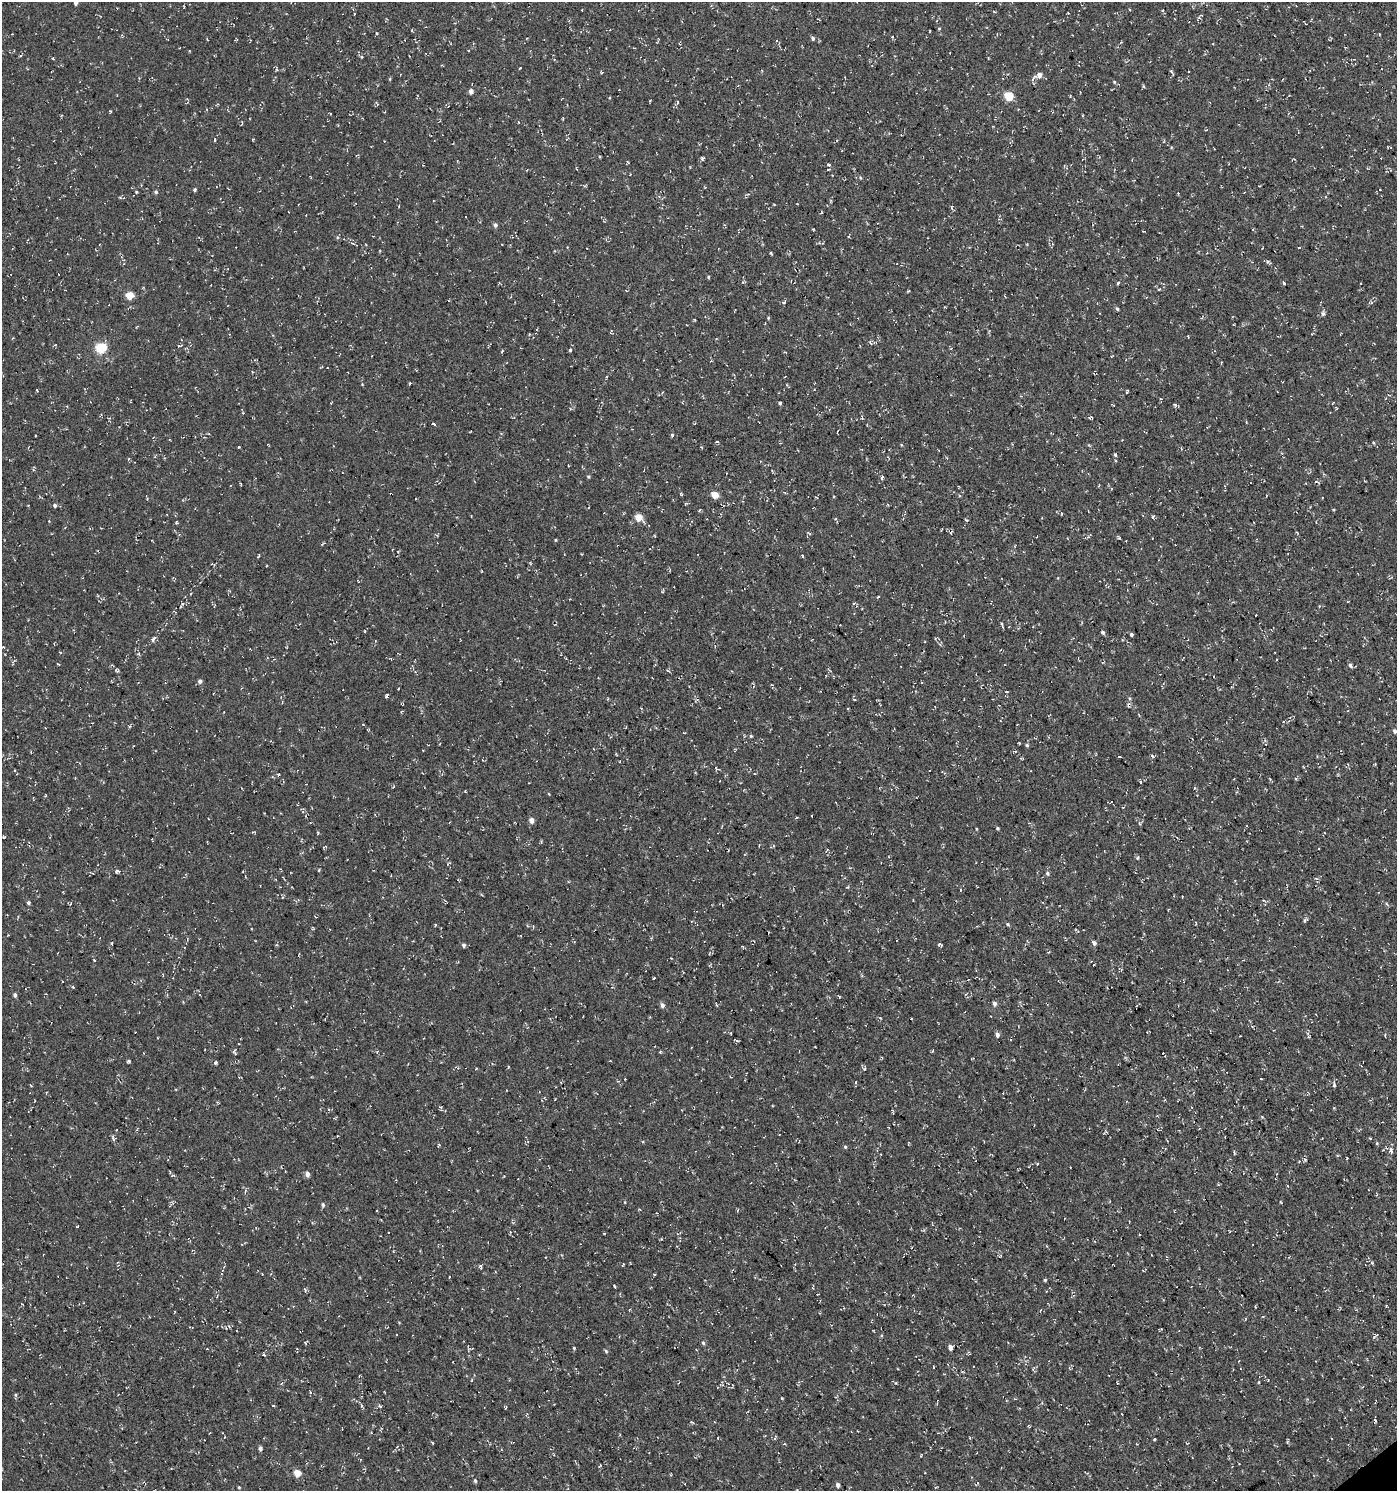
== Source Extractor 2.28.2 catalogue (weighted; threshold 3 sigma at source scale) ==
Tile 6 of 4 x 4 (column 2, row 2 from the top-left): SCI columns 1586-2980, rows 2981-4469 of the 5896 x 5960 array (HDU 1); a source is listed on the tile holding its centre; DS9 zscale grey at full resolution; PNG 1399 x 1493 px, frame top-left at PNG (2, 2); no overlay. Shown black and unused: <1% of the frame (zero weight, under 3 of 4 exposures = <1% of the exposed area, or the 3 px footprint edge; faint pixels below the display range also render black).
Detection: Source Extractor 2.28.2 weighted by HDU 2 'WHT'; one run over the whole footprint, this tile lists its part. Background 4.60e-05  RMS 0.005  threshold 0.0224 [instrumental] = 3 sigma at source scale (4.5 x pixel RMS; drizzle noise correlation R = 1.50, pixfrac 1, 0.0396/0.0396 arcsec/px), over >= 5 px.
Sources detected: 253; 23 cosmic-ray / hot-pixel residue — not listed; the other 230 listed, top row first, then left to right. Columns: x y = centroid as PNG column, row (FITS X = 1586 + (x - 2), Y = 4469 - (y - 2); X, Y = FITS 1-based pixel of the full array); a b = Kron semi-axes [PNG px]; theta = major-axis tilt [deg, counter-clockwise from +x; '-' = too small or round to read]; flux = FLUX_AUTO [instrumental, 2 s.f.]
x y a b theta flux
76 3 4 4 - 1.9
1199 17 10 4 49 0.86
939 29 4 3 - 0.53
930 31 3 2 - 0.34
377 33 4 3 - 0.42
1379 34 4 3 - 0.34
813 38 5 5 - 1
236 40 3 2 - 0.51
361 57 5 3 - 0.49
53 59 4 3 - 0.48
277 69 5 4 - 0.74
1172 72 8 3 -58 0.66
1039 75 8 7 - 2.9
390 79 5 3 - 0.43
1114 82 5 4 - 0.55
1143 86 5 3 - 0.56
471 91 5 4 - 2.4
1008 96 5 5 - 18
678 102 5 3 - 0.52
377 104 7 3 -64 0.44
110 112 5 3 - 0.5
563 119 4 2 - 0.37
518 122 4 3 - 0.52
253 139 4 3 - 0.34
214 140 3 3 - 2.9
356 155 4 3 - 0.49
702 158 3 3 - 3.4
628 162 5 3 - 0.42
828 165 6 3 -9 0.61
577 169 4 2 - 0.38
527 170 3 2 - 0.29
705 187 5 3 - 0.4
195 190 4 4 - 0.82
136 192 4 3 - 0.43
156 192 5 5 - 0.82
1178 193 3 3 - 0.56
399 206 3 2 - 0.33
951 208 7 2 -69 0.62
1141 221 4 3 - 0.35
495 225 5 4 - 1.3
1143 231 3 2 - 0.31
366 245 3 3 - 0.4
1299 247 3 3 - 6
771 253 5 3 - 0.46
58 274 2 2 - 0.24
708 277 4 4 - 0.53
1118 283 4 3 - 0.61
1284 283 4 3 - 4
1158 289 5 4 - 0.7
130 295 5 5 - 11
784 302 5 4 - 0.76
1117 309 5 4 - 0.82
1323 313 6 5 - 1.2
768 318 4 4 - 0.52
695 320 4 2 - 0.36
765 323 3 2 - 0.38
179 346 7 3 3 0.63
101 348 6 6 - 32
570 350 4 4 - 0.58
502 351 4 3 - 0.5
711 361 3 3 - 0.39
785 376 3 2 - 0.28
606 377 4 3 - 0.38
410 383 4 2 - 0.6
362 384 4 3 - 0.37
37 390 4 2 - 0.39
1127 392 4 3 - 0.52
780 403 4 3 - 0.81
1175 405 5 4 - 0.89
243 413 5 3 - 0.39
1090 417 6 3 10 0.74
1246 422 4 3 - 0.37
434 423 4 3 - 2
695 423 4 2 - 0.35
837 431 3 2 - 0.5
672 435 4 4 - 0.71
717 442 5 3 - 0.51
1374 443 5 3 - 0.44
901 445 4 3 - 0.39
128 459 5 3 - 0.43
588 477 5 4 - 0.59
882 477 6 4 66 0.73
241 484 4 2 - 0.38
681 494 4 3 - 0.6
715 495 5 5 - 6.9
1322 498 3 2 - 0.28
685 504 5 3 - 0.44
55 505 5 4 - 1.2
700 510 5 3 - 0.55
1061 514 4 2 - 0.3
639 517 6 5 - 8.4
1153 517 5 4 - 0.76
835 519 4 4 - 0.56
967 520 3 3 - 1.1
951 532 7 3 53 0.7
555 540 4 3 - 0.43
322 544 5 3 - 0.5
802 556 5 3 - 0.43
530 563 7 3 -46 0.46
213 564 7 3 -19 0.54
878 597 4 3 - 0.45
182 605 11 4 53 1
1319 606 3 3 - 0.39
1002 627 5 3 - 0.57
1103 632 5 4 - 0.97
1131 634 3 3 - 1
153 639 7 4 62 1.5
60 652 4 3 - 0.42
566 659 4 2 - 0.39
13 662 7 3 -85 0.56
1103 662 4 3 - 0.36
58 664 4 2 - 0.38
1350 665 6 4 -62 1.3
117 670 6 4 -67 0.67
200 681 5 5 - 1.3
1007 692 3 3 - 0.46
387 696 3 3 - 20
1129 698 5 3 - 0.59
854 699 4 3 - 0.42
1395 731 5 4 - 1.4
751 736 4 4 - 0.61
1027 745 5 4 - 0.75
1120 756 3 2 - 1.4
1152 756 6 4 -58 0.82
278 774 3 3 - 0.92
1270 779 4 3 - 0.5
1141 782 3 3 - 3.6
393 787 4 3 - 0.42
465 791 3 3 - 0.4
549 794 4 3 - 0.35
208 818 3 2 - 0.31
531 820 5 4 - 3.2
1139 823 5 3 - 0.55
998 828 4 3 - 0.65
976 829 4 2 - 0.37
318 832 4 3 - 0.54
4 837 4 3 - 0.81
1137 857 5 4 - 0.75
319 870 4 3 - 0.41
117 871 8 5 -14 0.92
1047 873 5 4 - 1
1316 878 6 4 -2 0.68
459 880 5 3 - 0.44
960 890 4 2 - 0.43
28 903 4 4 - 0.96
1305 920 6 4 21 0.81
1008 924 5 4 - 0.78
1065 938 3 3 - 0.4
1094 943 5 5 - 1.6
940 944 4 3 - 1.6
463 945 4 4 - 1.3
742 946 5 3 - 0.52
671 958 2 2 - 0.27
94 960 3 3 - 5
73 987 4 3 - 0.54
966 994 5 2 - 0.4
15 995 5 4 - 1.2
839 997 4 2 - 0.49
994 1004 5 4 - 1.7
662 1005 5 5 - 1.9
997 1034 5 4 - 2.2
1385 1035 4 3 - 0.49
1309 1036 6 3 46 0.5
737 1041 6 3 -20 0.54
660 1052 3 3 - 0.59
129 1061 5 3 - 0.73
215 1063 5 3 - 0.71
1361 1066 4 2 - 0.34
476 1069 3 2 - 0.44
625 1079 2 2 - 0.29
1261 1079 4 2 - 0.29
856 1082 5 3 - 0.48
1334 1084 8 4 -88 0.96
31 1085 3 3 - 0.53
217 1102 4 3 - 0.46
1334 1108 4 3 - 0.44
1262 1117 5 3 - 0.49
116 1130 3 2 - 0.3
114 1138 8 4 -20 0.9
1377 1143 5 3 - 0.45
438 1145 5 3 - 0.5
845 1147 4 4 - 0.61
1391 1150 9 5 -76 1.3
1234 1153 7 3 -79 0.51
307 1174 5 4 - 2.5
173 1175 6 3 -18 0.64
504 1176 3 3 - 0.32
1280 1202 4 2 - 0.44
323 1205 5 4 - 1
77 1226 3 2 - 0.32
1229 1231 3 2 - 0.35
1372 1263 6 4 -46 0.56
623 1264 4 2 - 0.57
480 1267 6 4 -66 0.86
221 1274 4 3 - 0.47
1045 1280 4 4 - 0.59
614 1286 4 3 - 1.3
813 1287 7 2 77 0.43
818 1294 3 2 - 0.3
629 1310 4 3 - 0.42
703 1343 5 4 - 0.77
950 1347 4 4 - 2.8
574 1348 4 3 - 0.53
207 1349 3 2 - 0.33
606 1351 5 4 - 0.65
263 1355 3 3 - 1.3
962 1372 5 3 - 0.43
472 1380 5 3 - 0.48
1268 1380 3 3 - 0.34
282 1383 5 3 - 0.58
15 1395 6 4 -89 0.65
782 1398 4 3 - 0.38
361 1405 6 4 -71 0.66
273 1406 3 2 - 0.47
380 1406 5 4 - 0.62
505 1408 4 3 - 0.5
1375 1420 5 3 - 0.67
692 1422 5 3 - 0.48
1029 1427 4 3 - 0.38
775 1438 5 4 - 0.66
970 1438 4 2 - 0.37
1155 1439 3 2 - 0.6
433 1443 3 3 - 0.78
260 1448 5 4 - 1.2
920 1456 3 2 - 0.41
600 1465 4 4 - 0.46
297 1473 5 4 - 8.8
475 1481 5 4 - 0.76
838 1485 5 4 - 1.5
239 1487 4 4 - 0.47
Overlapping masked pixels (flux is a lower limit): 1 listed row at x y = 387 696
Isophote crosses this tile's border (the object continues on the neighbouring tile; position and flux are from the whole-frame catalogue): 1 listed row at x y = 76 3
Unlisted compact peaks at least as high as the median listed source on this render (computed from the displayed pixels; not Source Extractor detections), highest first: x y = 1119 538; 1374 1337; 895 1383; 520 68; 908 291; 176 522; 813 229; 860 178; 1267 261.